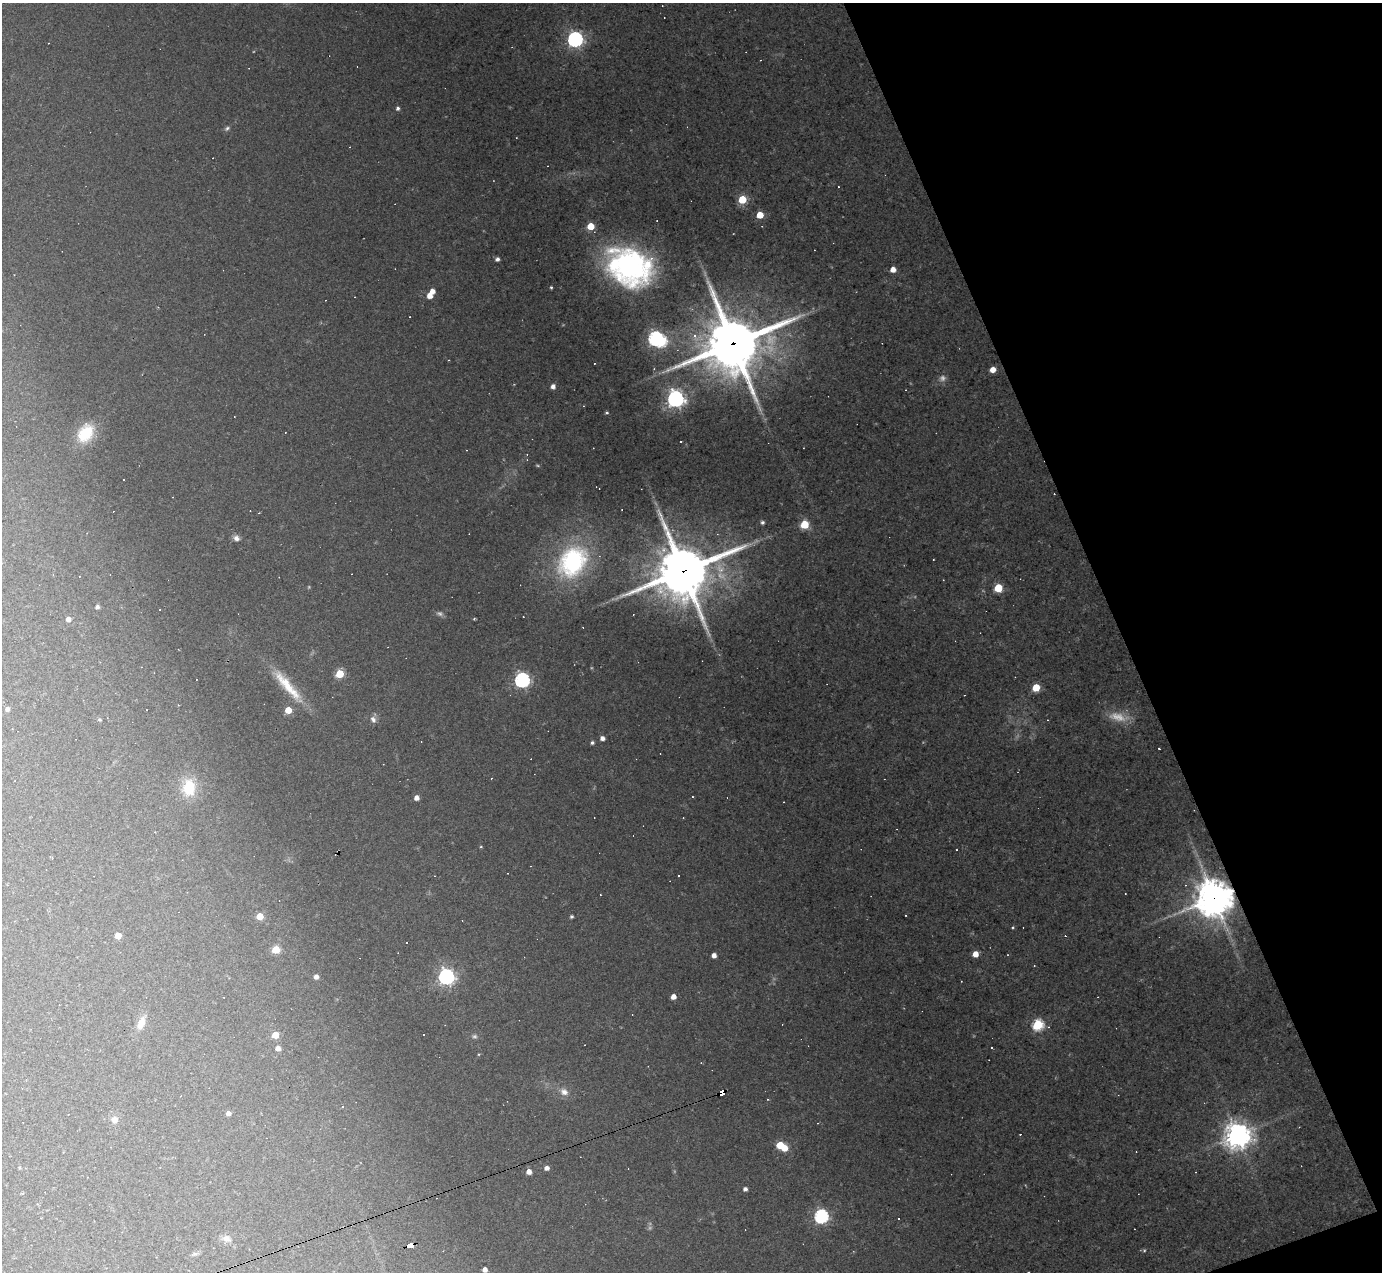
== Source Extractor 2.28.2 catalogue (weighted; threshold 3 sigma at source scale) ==
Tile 12 of 4 x 4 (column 4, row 3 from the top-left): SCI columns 4139-5518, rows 1547-2816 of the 5518 x 5505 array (HDU 1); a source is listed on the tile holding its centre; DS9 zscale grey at full resolution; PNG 1384 x 1274 px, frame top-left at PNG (2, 3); no overlay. Shown black and unused: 19% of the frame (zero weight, under 2 of 3 exposures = <1% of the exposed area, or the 3 px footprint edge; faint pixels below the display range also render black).
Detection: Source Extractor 2.28.2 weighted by HDU 2 'WHT'; one run over the whole footprint, this tile lists its part. Background 0.0441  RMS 0.0075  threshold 0.0336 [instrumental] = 3 sigma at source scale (4.5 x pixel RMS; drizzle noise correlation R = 1.50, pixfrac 1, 0.05/0.05 arcsec/px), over >= 5 px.
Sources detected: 131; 6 too faint to see at this stretch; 1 inside a brighter object's white glare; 40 cosmic-ray / hot-pixel residue — not listed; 1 inside a brighter listed object's ellipse — not listed separately; the other 83 listed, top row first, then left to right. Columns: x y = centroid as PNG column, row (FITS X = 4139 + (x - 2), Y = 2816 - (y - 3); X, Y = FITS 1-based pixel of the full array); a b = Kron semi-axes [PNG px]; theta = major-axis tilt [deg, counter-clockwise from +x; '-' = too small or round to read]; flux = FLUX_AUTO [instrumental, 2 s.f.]
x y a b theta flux
575 39 6 6 - 230
398 108 5 4 - 2
227 128 7 5 41 1.6
742 199 5 5 - 29
760 215 5 5 - 17
591 226 5 5 - 17
497 259 4 4 - 2.6
630 266 49 38 -36 180
893 269 5 4 - 6.8
551 287 3 3 - 0.92
432 291 4 4 - 5.5
430 296 5 4 - 8.4
694 336 9 5 -59 5.2
655 338 6 6 - 160
733 344 21 19 22 4500
654 369 4 3 - 0.64
993 370 5 4 - 7.4
553 386 4 4 - 3.8
675 399 7 7 - 330
607 413 4 4 - 1.1
85 433 23 16 58 29
681 441 2 2 - 0.54
762 522 5 4 - 1.9
804 524 5 5 - 34
236 538 8 7 - 3.6
572 562 40 30 52 94
683 571 19 17 27 4400
79 576 3 2 - 0.74
998 588 5 5 - 33
97 607 4 4 - 2.5
68 619 5 4 - 4.2
340 674 5 5 - 35
522 680 6 6 - 200
287 685 51 11 -49 25
1036 688 5 5 - 25
7 709 4 4 - 3.1
288 710 5 5 - 17
373 719 10 7 -67 3
99 720 7 3 -9 0.87
602 738 4 4 - 3.7
592 743 4 4 - 1.8
189 788 16 12 85 26
417 798 4 4 - 5.4
683 818 3 2 - 0.56
481 847 5 3 - 0.65
956 850 2 2 - 0.57
1214 898 12 12 - 1700
906 915 3 2 - 0.58
260 916 5 5 - 16
572 916 3 3 - 1.5
1013 927 4 4 - 0.83
118 936 5 4 - 12
406 942 3 3 - 2
276 950 5 5 - 27
975 954 5 4 - 9.4
714 955 4 4 - 4.7
316 977 4 4 - 4.1
446 977 6 6 - 280
673 997 4 4 - 6.4
141 1023 20 9 66 7.7
1038 1025 6 5 - 78
275 1035 5 5 - 17
278 1048 4 4 - 4.9
564 1092 11 9 -27 5.2
722 1093 6 4 26 190
768 1099 3 2 - 0.88
343 1107 3 3 - 0.82
228 1113 4 4 - 3.9
114 1119 8 8 - 4.5
1020 1134 3 2 - 0.66
1238 1135 9 9 - 880
780 1145 5 5 - 23
785 1148 5 4 - 11
547 1168 4 4 - 4.1
529 1172 4 4 - 5.8
745 1189 4 4 - 2.6
821 1216 6 6 - 160
899 1219 2 2 - 0.64
226 1239 13 9 -25 4.7
410 1246 6 4 21 94
1144 1251 5 4 - 0.97
195 1254 9 4 8 1.7
485 1270 4 4 - 5
Overlapping masked pixels (flux is a lower limit): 5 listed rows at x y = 733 344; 683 571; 1214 898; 722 1093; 410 1246